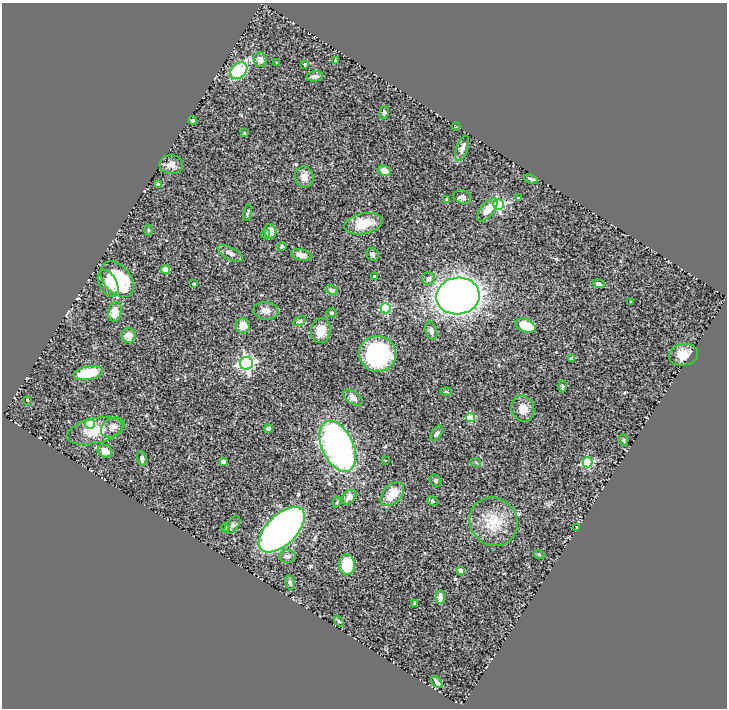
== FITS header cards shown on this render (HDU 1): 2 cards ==
NAXIS1  =                  725
NAXIS2  =                  706

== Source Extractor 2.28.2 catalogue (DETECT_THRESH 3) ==
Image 725 x 706 px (HDU 1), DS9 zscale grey, 1 PNG px = 1 image px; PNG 729 x 710 px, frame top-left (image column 1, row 706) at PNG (2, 3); each listed source drawn as its Kron ellipse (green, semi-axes under 4 px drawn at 4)
Background 0.714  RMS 0.037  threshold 0.112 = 3 sigma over >= 5 px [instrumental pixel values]
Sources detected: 93; all 93 listed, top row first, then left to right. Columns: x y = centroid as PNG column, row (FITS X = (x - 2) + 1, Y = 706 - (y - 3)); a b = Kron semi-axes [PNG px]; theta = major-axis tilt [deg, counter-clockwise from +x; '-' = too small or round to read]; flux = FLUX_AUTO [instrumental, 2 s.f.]
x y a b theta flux
260 60 7 6 - 12
335 61 4 3 - 2.8
277 63 3 2 - 2.5
305 64 3 3 - 2
239 71 10 7 42 140
315 76 8 5 8 7.3
384 112 6 5 - 4.7
193 120 4 4 - 5.2
456 127 4 3 - 1.6
244 133 3 3 - 2.3
462 148 13 5 69 11
171 165 12 9 -3 15
385 171 7 5 -25 19
304 177 10 9 - 17
531 179 7 3 -21 4
158 185 4 4 - 19
462 197 9 6 -13 6.3
518 198 4 3 - 2.3
446 200 3 3 - 3.9
498 204 5 5 - 320
487 210 14 6 50 29
248 213 8 2 78 2.9
363 224 19 10 12 50
148 230 5 3 - 2.7
270 231 7 6 - 16
266 234 4 4 - 4.6
282 247 4 4 - 4.5
230 253 14 6 -28 11
373 254 7 6 - 5.1
301 255 10 5 -12 12
165 270 4 4 - 39
375 277 4 4 - 11
117 279 20 13 -50 160
428 279 6 6 - 7.1
108 284 14 8 -62 26
194 284 3 2 - 2.3
599 284 6 4 -18 5.6
331 290 6 4 -17 6.3
458 296 22 18 8 1700
631 302 3 2 - 1.7
386 308 5 5 - 160
266 311 13 8 -5 15
115 312 10 6 81 30
331 313 5 4 - 3.5
300 321 7 4 33 3.8
243 326 7 7 - 29
526 326 11 6 -20 54
321 331 13 9 84 31
431 331 9 5 -73 7.6
129 335 7 7 - 30
378 354 18 18 - 290
684 355 14 11 13 31
571 359 3 3 - 3.7
246 363 6 6 - 640
88 373 15 6 11 70
563 386 6 4 -88 3.3
446 391 6 4 -2 2.8
353 398 11 6 -35 11
27 400 3 2 - 2.1
523 408 13 11 -70 24
470 417 4 4 - 88
90 424 5 5 - 33
113 427 12 9 29 14
268 428 4 3 - 6.8
95 431 28 12 13 53
437 433 8 5 57 5.5
624 440 6 3 -72 2.5
338 446 27 15 -65 780
105 451 7 6 - 19
142 458 7 4 -80 7.1
385 460 3 2 - 1.4
223 462 4 4 - 14
588 462 5 5 - 220
476 463 5 3 - 1.9
435 481 6 5 - 4.6
392 494 14 9 47 43
349 497 8 6 49 15
432 501 6 4 -25 3.4
337 502 5 3 - 2.5
494 522 25 23 -49 68
232 525 10 5 52 6.3
577 527 4 2 - 1.6
225 528 4 3 - 2.7
282 530 28 15 45 1300
539 554 5 3 - 2
287 556 8 6 5 9.4
347 564 10 8 -81 82
461 571 4 4 - 19
290 582 7 5 -76 5.5
440 597 7 4 86 13
414 604 3 3 - 3.3
339 621 6 3 -53 2.6
437 682 7 4 -49 7.5